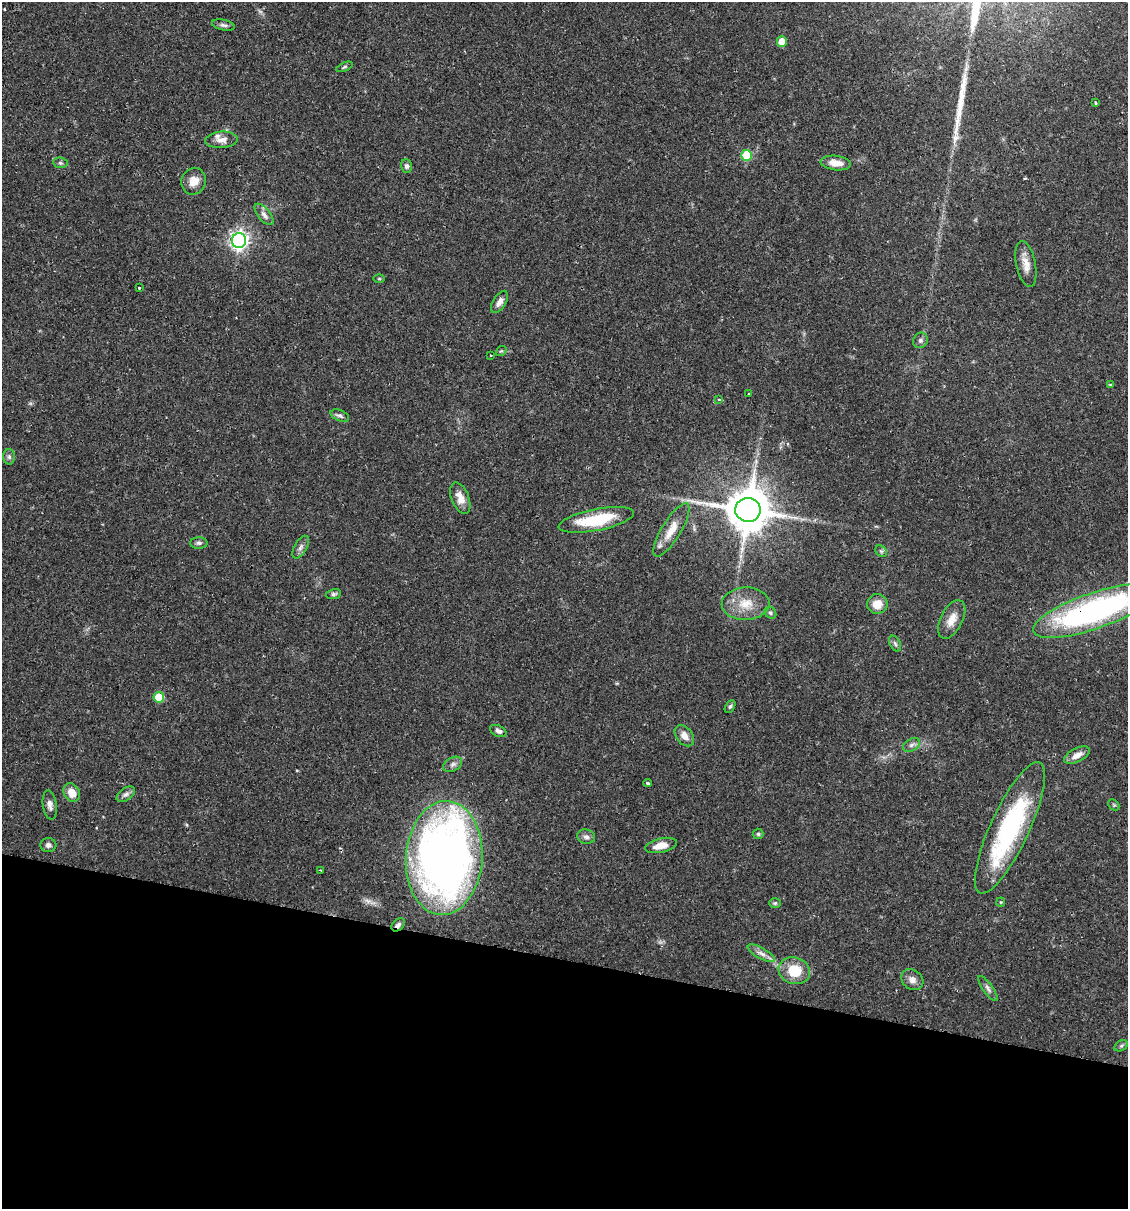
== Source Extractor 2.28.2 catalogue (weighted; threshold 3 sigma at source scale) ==
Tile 15 of 4 x 4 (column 3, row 4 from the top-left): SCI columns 2424-3549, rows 17-1223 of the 4963 x 4856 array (HDU 1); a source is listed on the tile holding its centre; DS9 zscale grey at full resolution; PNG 1130 x 1211 px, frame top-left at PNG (2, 2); each listed source drawn as its Kron ellipse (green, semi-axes under 4 px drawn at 4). Shown black and unused: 21% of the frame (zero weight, under 2 of 3 exposures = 3% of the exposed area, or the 3 px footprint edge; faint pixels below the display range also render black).
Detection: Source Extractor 2.28.2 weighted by HDU 2 'WHT'; one run over the whole footprint, this tile lists its part. Background 0.0646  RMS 0.005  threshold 0.0226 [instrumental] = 3 sigma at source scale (4.5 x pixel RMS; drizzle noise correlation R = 1.50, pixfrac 1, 0.05/0.05 arcsec/px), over >= 5 px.
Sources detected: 68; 1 long thin detection or spike segment (spike, bleed or trail) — neither listed nor drawn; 2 inside a brighter listed object's ellipse — not listed separately; the other 65 listed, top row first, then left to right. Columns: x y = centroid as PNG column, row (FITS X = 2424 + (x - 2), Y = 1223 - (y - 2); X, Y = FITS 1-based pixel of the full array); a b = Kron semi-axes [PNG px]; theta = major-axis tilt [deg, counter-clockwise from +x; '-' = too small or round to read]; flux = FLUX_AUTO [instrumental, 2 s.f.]
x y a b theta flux
223 25 11 5 -12 1.5
782 42 5 5 - 9.1
344 67 9 3 24 0.74
1095 103 3 3 - 0.82
221 140 16 8 4 3.9
747 155 5 5 - 19
60 163 7 5 -7 0.97
836 163 15 7 -7 5.7
407 166 7 5 -69 1.4
194 181 13 12 - 5.8
264 214 13 6 -50 2.4
239 241 7 7 - 220
1026 264 23 9 -78 5.6
379 279 5 3 - 0.54
139 287 3 3 - 1.3
499 302 12 6 57 2.7
920 340 8 7 - 1.5
501 351 6 4 40 0.69
490 355 3 3 - 0.77
1110 385 3 3 - 0.85
749 394 2 2 - 0.47
719 399 3 2 - 1.1
340 416 10 5 -23 1.4
9 457 7 6 - 1.3
460 498 16 8 -68 4.5
748 510 13 12 - 2100
596 520 38 10 11 25
671 530 30 9 58 7.8
199 543 9 5 0 1.2
301 547 12 6 60 2
881 551 6 5 - 1
333 594 8 5 9 1.1
746 604 24 16 2 10
877 604 10 10 - 6.5
1094 611 64 18 19 130
770 613 6 5 - 1
952 619 21 11 62 6.3
895 644 8 5 -63 1.1
159 697 5 5 - 14
730 706 7 4 61 0.96
498 731 9 5 -26 1.7
684 736 12 8 -52 4.1
911 745 9 6 27 1.6
1077 755 14 7 27 4.3
453 764 10 6 29 1.8
647 783 4 3 - 1
72 793 10 7 -58 6.1
126 794 10 6 34 1.8
50 805 15 7 -81 2.7
1114 805 6 4 -43 0.65
1010 828 72 19 65 74
758 834 5 5 - 0.74
586 837 9 7 -15 1.8
48 845 8 7 - 1.7
661 845 16 7 13 5.9
444 858 57 38 86 380
321 870 3 2 - 0.51
1001 902 4 4 - 0.58
775 903 6 5 - 0.72
398 925 8 5 42 1.4
761 953 15 5 -29 2.7
794 971 16 13 -18 14
912 980 12 9 -37 3
988 988 15 5 -55 1.8
1121 1046 7 5 30 0.95
Overlapping masked pixels (flux is a lower limit): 2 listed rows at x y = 1094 611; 398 925
Isophote crosses this tile's border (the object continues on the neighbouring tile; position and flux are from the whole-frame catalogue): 1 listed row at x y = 1094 611